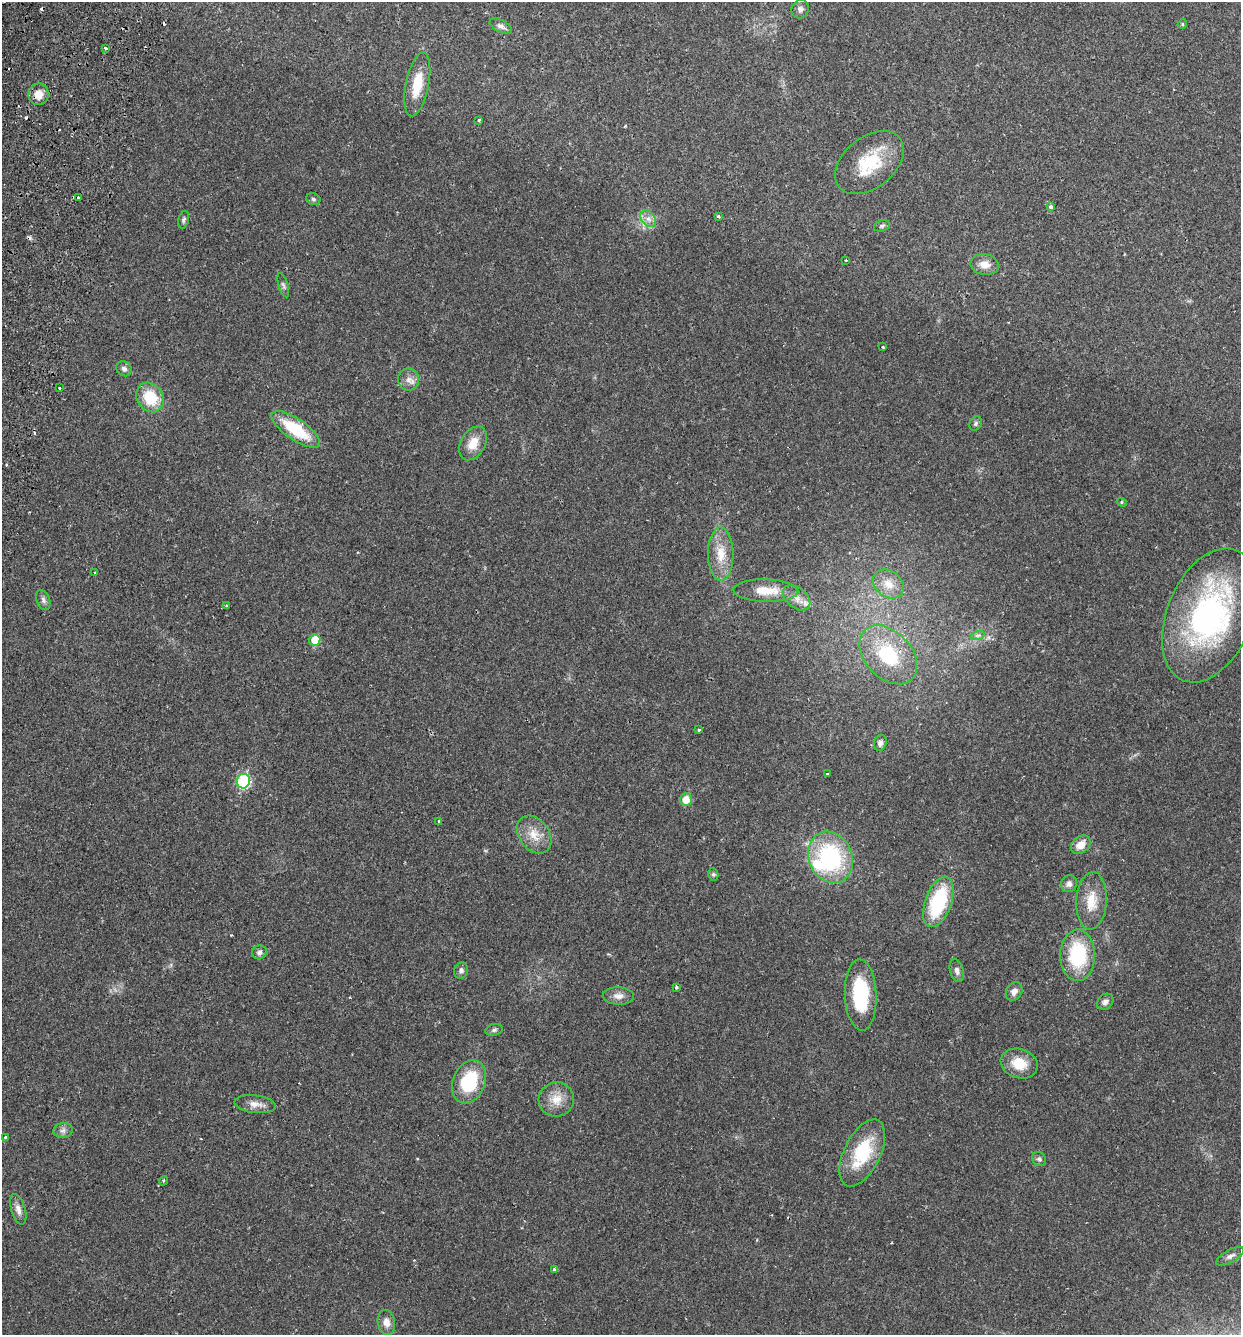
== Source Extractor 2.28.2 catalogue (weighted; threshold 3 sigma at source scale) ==
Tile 11 of 4 x 4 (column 3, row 3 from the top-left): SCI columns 2668-3906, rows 1359-2691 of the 5462 x 5379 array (HDU 1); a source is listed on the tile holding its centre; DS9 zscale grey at full resolution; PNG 1243 x 1337 px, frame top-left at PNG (2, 2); each listed source drawn as its Kron ellipse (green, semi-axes under 4 px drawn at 4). Shown black and unused: <1% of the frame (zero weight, under 2 of 3 exposures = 3% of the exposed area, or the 3 px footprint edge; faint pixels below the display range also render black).
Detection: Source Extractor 2.28.2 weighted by HDU 2 'WHT'; one run over the whole footprint, this tile lists its part. Background 0.0469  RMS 0.0048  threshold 0.0215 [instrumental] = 3 sigma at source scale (4.5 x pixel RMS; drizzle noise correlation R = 1.50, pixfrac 1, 0.05/0.05 arcsec/px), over >= 5 px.
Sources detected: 84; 1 inside a brighter object's white glare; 7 cosmic-ray / hot-pixel residue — neither listed nor drawn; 2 inside a brighter listed object's ellipse — not listed separately; the other 74 listed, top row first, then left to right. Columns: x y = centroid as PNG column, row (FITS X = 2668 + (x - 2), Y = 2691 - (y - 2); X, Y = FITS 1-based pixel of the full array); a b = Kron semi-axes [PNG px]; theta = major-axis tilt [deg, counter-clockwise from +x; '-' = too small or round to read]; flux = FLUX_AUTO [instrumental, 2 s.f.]
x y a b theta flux
800 9 9 8 - 2
1182 24 5 4 - 0.61
501 26 12 6 -28 2
105 48 4 3 - 1.9
417 84 32 11 78 13
39 94 11 10 - 5.5
479 120 3 3 - 1.1
869 162 39 25 40 24
78 198 3 3 - 1.3
313 199 7 5 -17 1
1050 207 4 4 - 3.8
718 216 3 3 - 0.83
648 219 9 6 -50 2.5
183 220 9 5 73 1
882 226 8 5 16 1.1
846 260 3 3 - 0.53
985 265 14 10 -9 4.8
283 285 13 4 -73 1.2
883 347 3 3 - 0.94
124 369 8 7 - 1.7
408 379 11 10 - 3.2
59 387 3 3 - 1.1
150 397 15 13 -54 16
976 423 7 6 - 1
296 429 28 10 -34 21
473 443 18 12 60 7.4
1122 502 5 4 - 0.62
721 554 26 12 -89 9.9
94 572 3 2 - 0.4
888 584 17 13 -38 6.4
766 591 32 11 -2 10
797 598 16 10 -39 4.2
43 600 10 6 -69 1.6
226 606 3 3 - 0.45
1210 615 70 42 67 110
978 635 7 4 18 1.1
315 640 6 5 - 9.6
888 655 34 23 -46 29
699 730 3 3 - 0.82
880 743 8 6 74 1.7
827 774 3 3 - 0.79
243 781 7 6 - 52
686 800 6 6 - 7.2
439 821 3 3 - 0.67
534 835 21 15 -53 8.1
1081 845 11 8 39 5.3
830 857 26 21 -66 53
713 874 6 5 - 0.91
1069 884 9 8 - 2.2
1091 901 29 15 86 10
938 902 26 13 70 34
259 952 7 7 - 1.5
1078 955 25 17 90 31
461 970 8 7 - 1.8
957 971 12 6 -74 2
676 987 4 3 - 0.99
1014 991 10 8 62 2.7
861 995 36 16 -88 30
618 996 15 8 -3 3.5
1105 1002 9 7 41 1.8
494 1030 9 5 11 1.2
1019 1064 19 14 -20 10
469 1082 22 16 68 25
556 1099 17 17 - 7.8
255 1104 20 9 -7 4
63 1130 9 7 10 2
5 1137 3 3 - 0.54
862 1153 36 18 64 26
1039 1159 7 6 - 1.2
163 1181 5 3 - 0.53
18 1209 16 7 -74 2.9
1230 1256 15 6 28 2
554 1270 3 3 - 1.2
386 1322 13 8 -80 3.3